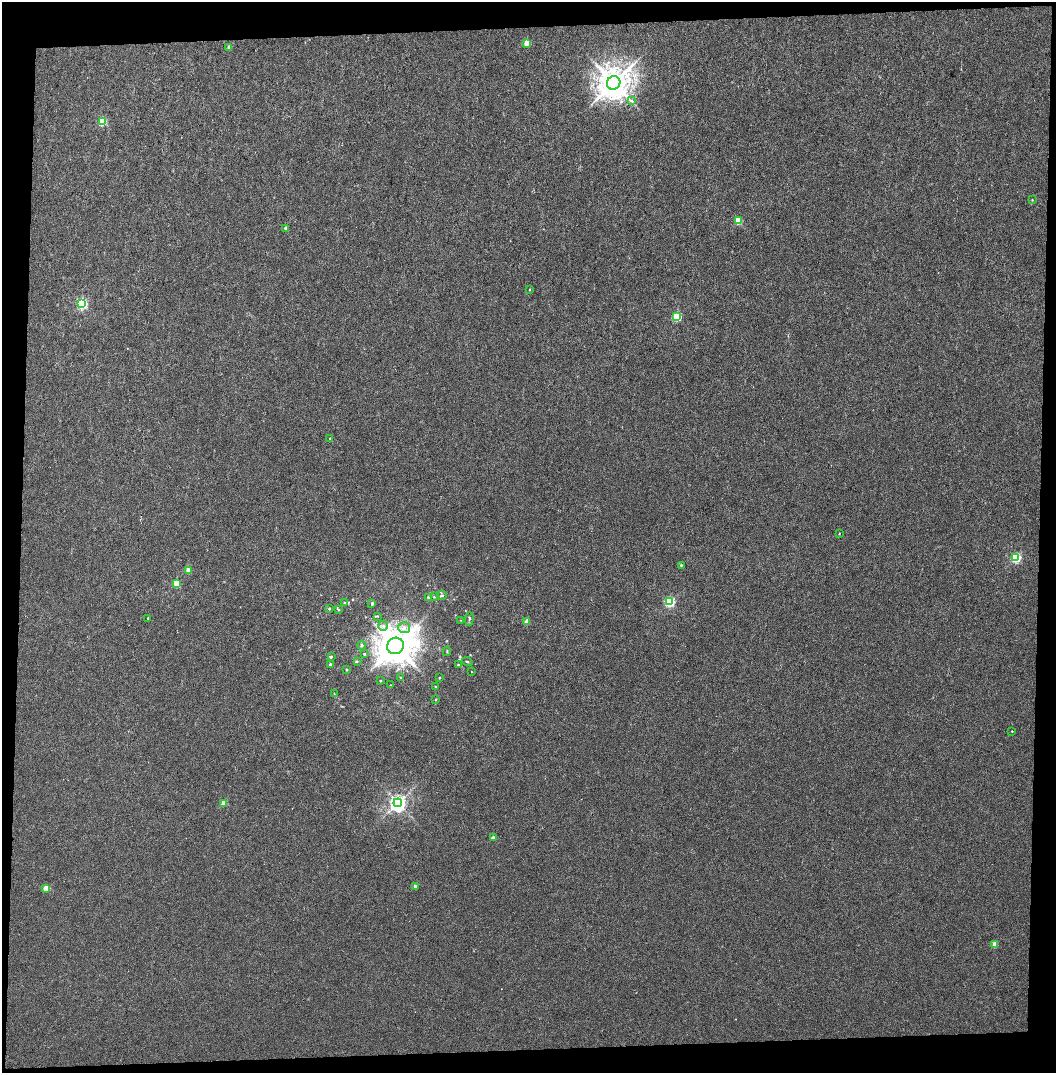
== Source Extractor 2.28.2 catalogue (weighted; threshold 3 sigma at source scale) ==
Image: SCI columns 1-2107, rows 38-2179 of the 2107 x 2221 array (HDU 1 of 3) = the unmasked area's bounding box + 8 px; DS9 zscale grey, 2 x 2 block average (1 PNG px = mean of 2 x 2 image px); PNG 1058 x 1075 px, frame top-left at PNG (2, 2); each listed source drawn as its Kron ellipse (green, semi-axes under 4 px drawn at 4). Shown black and unused: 8% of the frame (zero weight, under 3 of 4 exposures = <1% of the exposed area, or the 3 px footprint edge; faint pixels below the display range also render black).
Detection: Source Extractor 2.28.2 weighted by HDU 2 'WHT'. Background 0.00121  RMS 0.0028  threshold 0.0126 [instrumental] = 3 sigma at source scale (4.5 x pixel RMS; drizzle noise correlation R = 1.50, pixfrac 1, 0.0396/0.0396 arcsec/px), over >= 5 px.
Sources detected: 57; all 57 listed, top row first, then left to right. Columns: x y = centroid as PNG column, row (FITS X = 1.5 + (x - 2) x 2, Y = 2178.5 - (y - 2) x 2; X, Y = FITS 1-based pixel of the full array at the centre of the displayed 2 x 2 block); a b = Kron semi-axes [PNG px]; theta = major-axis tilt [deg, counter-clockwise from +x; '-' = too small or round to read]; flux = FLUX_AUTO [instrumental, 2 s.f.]
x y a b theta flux
527 43 3 2 - 12
229 47 2 2 - 3.6
614 83 7 6 - 1300
631 101 3 3 - 0.86
102 122 3 3 - 29
1032 200 2 2 - 0.41
738 221 3 3 - 24
286 228 2 2 - 2.9
529 290 2 2 - 0.64
82 304 3 3 - 77
677 317 3 3 - 43
330 438 2 2 - 0.47
839 533 2 2 - 0.42
1016 558 3 3 - 57
681 565 2 2 - 0.93
188 571 3 2 - 8.8
177 584 3 2 - 16
442 595 5 3 - 0.76
434 597 3 3 - 0.5
428 598 4 3 - 0.68
670 602 3 3 - 73
344 603 3 3 - 0.6
372 603 4 2 - 0.71
329 609 3 3 - 0.63
339 610 4 2 - 0.57
377 616 4 2 - 0.42
148 618 2 2 - 1.4
469 619 7 2 86 0.9
460 620 2 2 - 0.28
527 622 3 2 - 8.1
383 626 5 4 - 1.9
404 628 6 5 - 2.9
362 645 4 3 - 1
395 646 8 8 - 1800
447 651 5 2 - 0.49
364 654 3 3 - 0.51
331 657 3 3 - 0.94
357 661 4 3 - 0.62
467 662 5 2 - 0.69
330 664 3 2 - 0.76
458 665 4 3 - 0.65
347 670 3 3 - 0.56
471 672 3 2 - 0.29
401 678 3 3 - 0.45
439 678 2 2 - 0.5
380 681 3 2 - 0.47
390 685 3 2 - 0.26
435 686 3 2 - 0.41
334 694 3 2 - 0.26
436 699 3 2 - 0.54
1012 731 2 2 - 0.44
398 803 4 4 - 290
224 804 3 2 - 9.1
493 838 2 2 - 3.4
415 886 3 2 - 2.2
46 888 3 2 - 13
995 945 3 2 - 8.5
Diffuse or blended objects may show on this block-average render without a row.